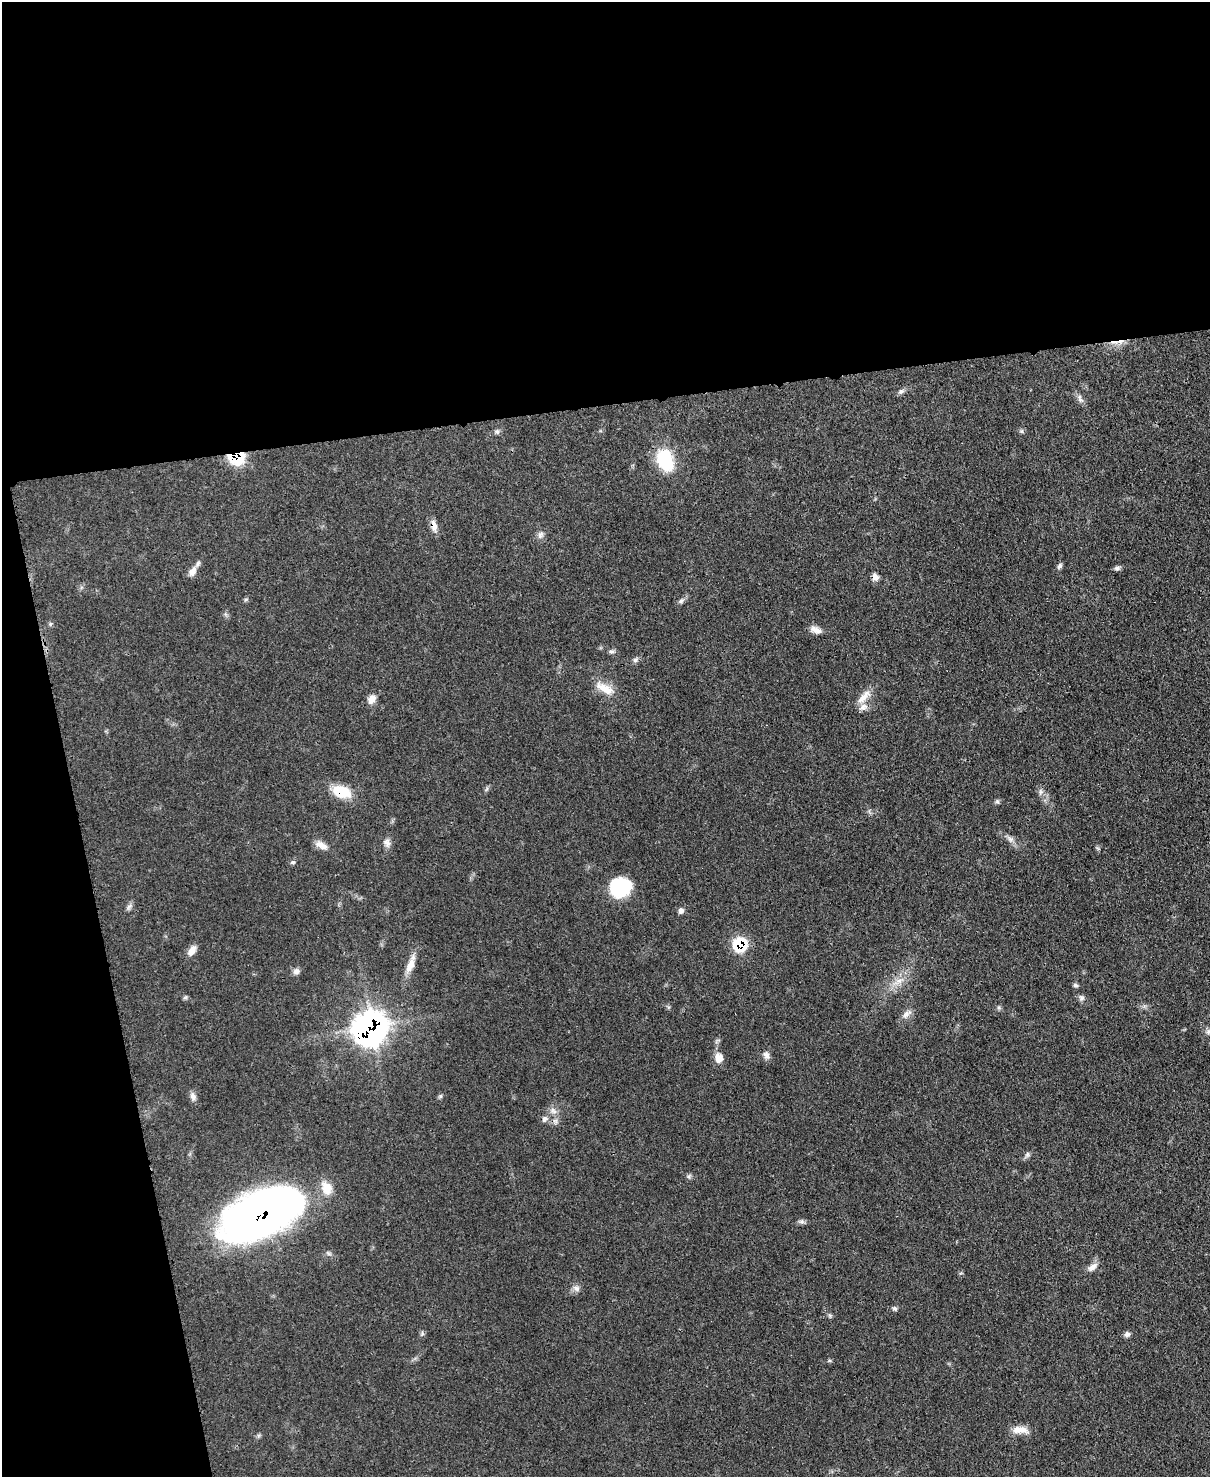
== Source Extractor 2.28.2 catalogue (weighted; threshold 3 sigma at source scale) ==
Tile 1 of 4 x 3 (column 1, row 1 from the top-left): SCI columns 78-1285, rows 3166-4640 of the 4991 x 4970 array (HDU 1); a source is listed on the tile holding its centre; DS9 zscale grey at full resolution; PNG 1212 x 1479 px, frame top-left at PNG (2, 2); no overlay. Shown black and unused: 33% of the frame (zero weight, under 3 of 4 exposures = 9% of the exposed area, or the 3 px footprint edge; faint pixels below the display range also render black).
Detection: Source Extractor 2.28.2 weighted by HDU 2 'WHT'; one run over the whole footprint, this tile lists its part. Background 0.0551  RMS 0.004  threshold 0.0181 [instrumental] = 3 sigma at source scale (4.5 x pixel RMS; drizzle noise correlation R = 1.50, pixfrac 1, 0.05/0.05 arcsec/px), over >= 5 px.
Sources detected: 59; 1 cosmic-ray / hot-pixel residue — not listed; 3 inside a brighter listed object's ellipse — not listed separately; the other 55 listed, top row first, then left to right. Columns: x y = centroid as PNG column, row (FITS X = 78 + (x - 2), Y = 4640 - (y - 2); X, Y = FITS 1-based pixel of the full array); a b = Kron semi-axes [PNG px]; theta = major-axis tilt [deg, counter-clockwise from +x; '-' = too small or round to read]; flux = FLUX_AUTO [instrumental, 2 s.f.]
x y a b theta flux
901 391 10 6 36 1.2
1080 400 8 4 -41 1.1
1022 431 6 4 -71 0.56
497 432 7 7 - 0.97
237 458 14 11 7 19
665 460 28 19 -70 17
434 525 14 7 -75 3
540 535 11 7 64 1.6
1060 566 8 5 53 1
1117 568 8 6 26 1
192 572 12 8 58 2.5
875 577 8 6 -62 2.3
681 601 9 5 40 1.1
50 624 6 4 47 0.62
816 630 16 7 -25 2.4
611 651 8 4 -1 0.89
635 660 8 6 32 1.1
605 688 27 11 -28 6.2
864 697 24 9 47 4.3
372 699 12 9 54 3
342 792 21 12 -16 11
997 801 7 5 -54 0.68
1010 839 9 6 -21 1.4
387 843 12 8 -78 2
321 845 18 8 -27 3
293 862 7 5 -19 0.68
620 887 22 21 - 19
129 906 10 5 54 1.1
681 911 8 7 - 1.2
740 944 9 8 - 25
192 951 14 7 58 2.7
410 965 23 9 67 4.8
296 971 9 7 36 1.5
899 980 9 4 8 1.7
1075 985 7 5 -17 0.77
185 998 7 4 19 0.6
1082 998 8 6 -16 1.2
906 1014 15 7 41 2.3
372 1026 13 11 -48 230
1208 1032 8 7 - 1.2
766 1055 10 8 -60 1.7
719 1058 13 10 88 3.4
193 1096 12 7 -65 1.7
440 1096 6 5 - 0.63
553 1111 11 6 -45 1.9
544 1119 8 6 60 1.3
1027 1155 7 5 79 0.89
326 1188 20 14 -64 5.8
262 1214 58 29 25 380
801 1222 9 4 -8 0.96
1092 1267 14 8 36 2.4
576 1288 10 7 -28 1.6
895 1308 7 5 -45 0.79
1127 1334 7 7 - 1.3
1020 1430 22 9 -6 4.2
Overlapping masked pixels (flux is a lower limit): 6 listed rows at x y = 237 458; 434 525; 342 792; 740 944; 372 1026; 262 1214
Isophote crosses this tile's border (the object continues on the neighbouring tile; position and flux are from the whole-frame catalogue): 1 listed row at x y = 1208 1032